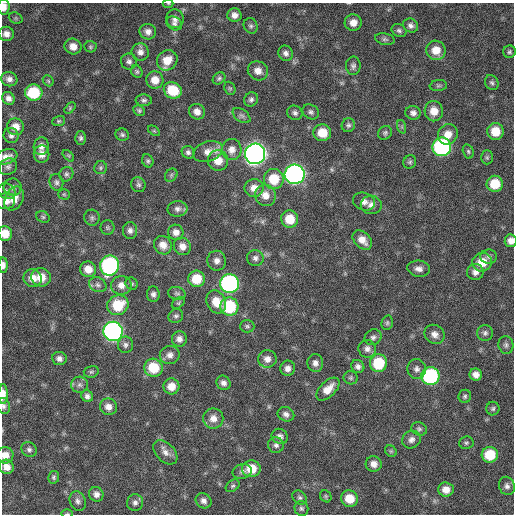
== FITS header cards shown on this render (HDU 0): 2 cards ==
NAXIS1  =                  512 / Axis length
NAXIS2  =                  512 / Axis length

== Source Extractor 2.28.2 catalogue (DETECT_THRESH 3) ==
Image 512 x 512 px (HDU 0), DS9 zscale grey, 1 PNG px = 1 image px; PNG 516 x 516 px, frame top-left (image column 1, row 512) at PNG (2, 3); each listed source drawn as its Kron ellipse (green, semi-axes under 4 px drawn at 4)
Background 356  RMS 20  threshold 59.2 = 3 sigma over >= 5 px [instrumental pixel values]
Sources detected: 185; all 185 listed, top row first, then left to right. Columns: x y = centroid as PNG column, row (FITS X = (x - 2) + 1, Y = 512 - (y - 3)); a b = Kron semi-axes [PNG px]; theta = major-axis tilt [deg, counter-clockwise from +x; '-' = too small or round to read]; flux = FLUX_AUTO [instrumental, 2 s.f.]
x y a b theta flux
168 3 5 3 - 1200
4 7 8 5 86 12000
234 15 7 6 - 7400
16 18 7 5 -21 2400
175 19 9 8 - 6700
174 23 8 6 -31 4200
353 23 8 8 - 12000
411 25 8 6 -30 4800
251 26 8 6 -63 3300
399 31 8 6 -24 3400
148 32 8 7 - 7300
6 34 7 7 - 7900
385 39 10 5 -10 3200
73 46 8 7 - 11000
90 47 6 5 - 2300
436 50 10 9 - 19000
140 52 9 8 - 6800
509 52 6 6 - 2700
286 53 8 7 - 5500
167 60 11 9 42 22000
129 61 8 8 - 4800
353 66 9 7 89 4300
137 71 6 5 - 2500
258 71 10 9 - 11000
219 78 7 5 40 2700
9 79 8 7 - 6700
155 80 9 8 - 16000
48 81 6 5 - 1800
492 83 8 6 -61 3300
438 86 9 5 6 2900
230 88 7 5 -68 2100
173 90 9 8 - 39000
34 93 8 8 - 61000
8 98 7 6 - 6100
251 99 7 6 - 3900
144 100 8 6 -3 3400
70 108 7 4 48 1800
139 110 6 5 - 2600
434 111 10 9 - 16000
197 112 8 7 - 8300
311 112 8 7 - 4100
295 113 8 7 - 4000
413 113 8 7 - 5900
242 116 10 6 -35 3900
59 121 6 5 - 2000
348 125 7 6 - 3400
16 127 8 8 - 14000
402 127 7 4 -72 2400
154 131 7 3 -36 1500
495 131 8 8 - 24000
322 133 9 8 - 25000
385 133 7 6 - 3100
448 134 10 9 - 15000
122 135 7 6 - 2900
11 136 8 7 - 4500
81 138 6 5 - 3100
41 146 9 7 79 7400
442 147 9 9 - 240000
232 150 10 10 - 10000
468 151 7 5 -74 2700
188 152 6 6 - 3600
208 152 15 10 19 13000
42 154 8 8 - 9900
255 154 10 10 - 900000
68 156 7 4 -45 1900
6 157 11 7 19 9500
487 157 7 6 - 2700
218 160 10 10 - 18000
148 161 7 5 -65 2700
410 162 7 6 - 2700
8 167 9 7 30 4600
101 168 6 6 - 2600
66 174 7 6 - 3600
295 174 10 9 - 510000
171 175 7 5 48 2600
274 179 10 10 - 36000
56 182 8 6 -76 4100
495 184 8 8 - 32000
138 185 8 7 - 3400
13 187 9 8 - 4800
254 188 9 9 - 12000
7 191 9 7 -31 4300
64 194 5 5 - 2300
265 195 11 10 - 13000
14 199 13 9 63 14000
6 201 9 8 - 10000
364 202 11 8 -20 7900
371 205 10 9 - 8100
177 209 10 7 3 5600
43 217 7 5 -27 2400
92 218 8 7 - 3500
290 219 8 8 - 29000
107 228 7 7 - 2600
130 230 8 7 - 5200
176 232 7 7 - 8000
5 234 7 7 - 17000
362 240 11 7 -45 13000
511 241 6 6 - 8600
163 245 9 8 - 12000
182 246 9 8 - 10000
489 257 8 7 - 4300
255 258 8 8 - 5200
217 261 10 9 - 7600
482 262 10 9 - 24000
3 265 7 4 90 6500
110 266 10 9 - 250000
88 269 8 7 - 15000
419 269 11 8 -9 8000
475 272 8 8 - 7400
41 277 10 9 - 20000
33 278 9 8 - 13000
196 279 8 8 - 31000
132 284 6 5 - 2500
230 284 9 9 - 330000
98 285 9 7 -26 5100
121 285 10 9 - 11000
177 293 9 6 -12 3200
153 294 8 6 -85 4800
216 302 12 9 -63 21000
178 303 7 5 36 2000
118 305 11 9 28 45000
229 307 9 9 - 76000
176 316 7 6 - 3400
387 323 7 5 76 2500
247 326 7 6 - 2800
113 331 10 9 - 440000
485 333 8 8 - 4100
435 334 10 9 - 8700
373 337 9 7 31 4600
179 339 8 7 - 7100
125 345 8 7 - 4600
506 345 9 7 -80 3900
367 349 9 8 - 6200
170 355 10 9 - 7500
59 358 7 6 - 6200
267 359 9 8 - 8700
315 363 9 8 - 6700
378 363 9 8 - 55000
358 366 7 6 - 5000
153 368 9 9 - 43000
288 368 8 7 - 7500
417 369 10 9 - 6600
91 372 7 5 14 2600
476 374 6 6 - 8400
430 376 9 9 - 160000
351 378 7 6 - 2900
223 383 7 6 - 5900
79 385 8 8 - 5000
171 386 8 8 - 15000
328 389 14 7 44 15000
3 394 10 4 -90 13000
87 396 6 5 - 4700
465 396 6 6 - 2900
4 406 8 6 -76 4000
108 407 9 8 - 8900
493 409 7 6 - 3000
286 414 8 7 - 5600
213 418 10 10 - 12000
419 429 8 6 -26 3300
280 436 8 7 - 5300
411 440 9 8 - 6400
466 443 7 6 - 2600
276 445 8 8 - 4600
29 450 8 7 - 4200
391 451 6 5 - 2200
165 452 14 9 -45 8900
5 455 8 8 - 13000
490 455 8 8 - 40000
374 464 8 7 - 9300
7 467 7 7 - 10000
251 469 9 8 - 27000
242 472 10 7 12 5100
54 477 6 5 - 2600
233 486 8 5 38 2700
507 486 9 8 - 5300
446 490 8 7 - 12000
96 494 7 7 - 6200
326 496 6 5 - 2100
300 498 8 6 -43 3200
350 499 8 8 - 26000
78 501 10 7 -69 5200
203 501 8 7 - 6300
135 503 8 8 - 4800
301 508 7 7 - 3300
67 514 5 3 - 1500
At the frame edge (FLAGS 8, measured only in part): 10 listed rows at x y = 168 3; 4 7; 6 157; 5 234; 511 241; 3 265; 3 394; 4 406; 5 455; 67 514